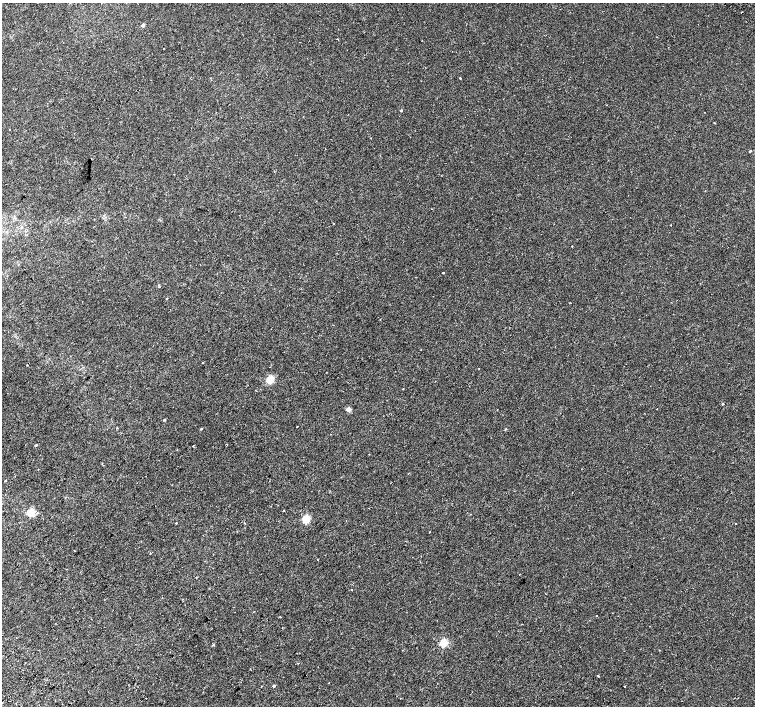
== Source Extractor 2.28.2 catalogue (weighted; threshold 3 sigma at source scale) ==
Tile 7 of 4 x 4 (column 3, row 2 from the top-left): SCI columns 3055-4560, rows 3013-4419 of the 6117 x 6089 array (HDU 1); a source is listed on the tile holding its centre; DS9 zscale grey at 2 x 2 block average (1 PNG px = mean of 2 x 2 image px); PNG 757 x 708 px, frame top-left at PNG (2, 3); no overlay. Shown black and unused: <1% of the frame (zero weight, under 2 of 3 exposures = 3% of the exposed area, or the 3 px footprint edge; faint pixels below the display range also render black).
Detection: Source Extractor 2.28.2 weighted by HDU 2 'WHT'; one run over the whole footprint, this tile lists its part. Background 0.00183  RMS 0.0023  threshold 0.0105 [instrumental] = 3 sigma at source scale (4.5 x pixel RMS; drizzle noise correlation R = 1.50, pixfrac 1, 0.0396/0.0396 arcsec/px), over >= 5 px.
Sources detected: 50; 3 cosmic-ray / hot-pixel residue — not listed; the other 47 listed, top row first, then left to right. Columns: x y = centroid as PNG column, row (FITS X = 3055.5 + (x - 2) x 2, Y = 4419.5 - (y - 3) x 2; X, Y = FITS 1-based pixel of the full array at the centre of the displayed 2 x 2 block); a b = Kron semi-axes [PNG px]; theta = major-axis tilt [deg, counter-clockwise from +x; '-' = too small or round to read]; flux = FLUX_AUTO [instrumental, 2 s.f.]
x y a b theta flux
143 25 3 2 - 1.7
337 39 2 2 - 0.22
164 49 2 2 - 1.2
460 78 2 2 - 0.67
401 110 2 2 - 0.64
10 129 2 2 - 0.49
750 151 4 2 - 0.53
334 223 2 2 - 0.79
671 225 2 2 - 0.2
572 246 2 2 - 0.34
443 273 2 2 - 0.86
159 285 3 2 - 0.35
167 298 2 2 - 0.38
203 363 2 2 - 0.51
26 365 2 2 - 0.54
478 368 2 2 - 0.18
270 379 3 3 - 29
403 389 2 2 - 0.19
348 409 3 2 - 6
657 409 2 2 - 0.24
164 420 3 2 - 0.51
297 426 2 2 - 0.22
201 429 3 2 - 0.34
506 429 2 2 - 0.35
36 445 2 2 - 1.8
5 481 2 2 - 0.38
369 508 2 2 - 0.16
283 510 2 2 - 0.32
31 512 3 3 - 29
306 519 3 3 - 26
176 523 2 2 - 0.22
245 523 2 2 - 0.68
736 523 2 2 - 0.66
74 551 2 2 - 0.32
150 554 2 2 - 0.2
352 590 2 2 - 0.3
162 597 2 2 - 0.2
597 616 2 2 - 0.27
443 643 3 3 - 30
2 644 2 2 - 0.84
213 645 3 2 - 0.37
659 650 2 2 - 0.19
298 663 2 2 - 0.33
598 676 2 2 - 0.92
274 686 3 3 - 0.74
624 686 2 2 - 0.64
146 698 2 2 - 2
Isophote crosses this tile's border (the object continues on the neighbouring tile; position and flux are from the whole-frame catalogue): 1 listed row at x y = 2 644
Diffuse or blended objects may show on this block-average render without a row.